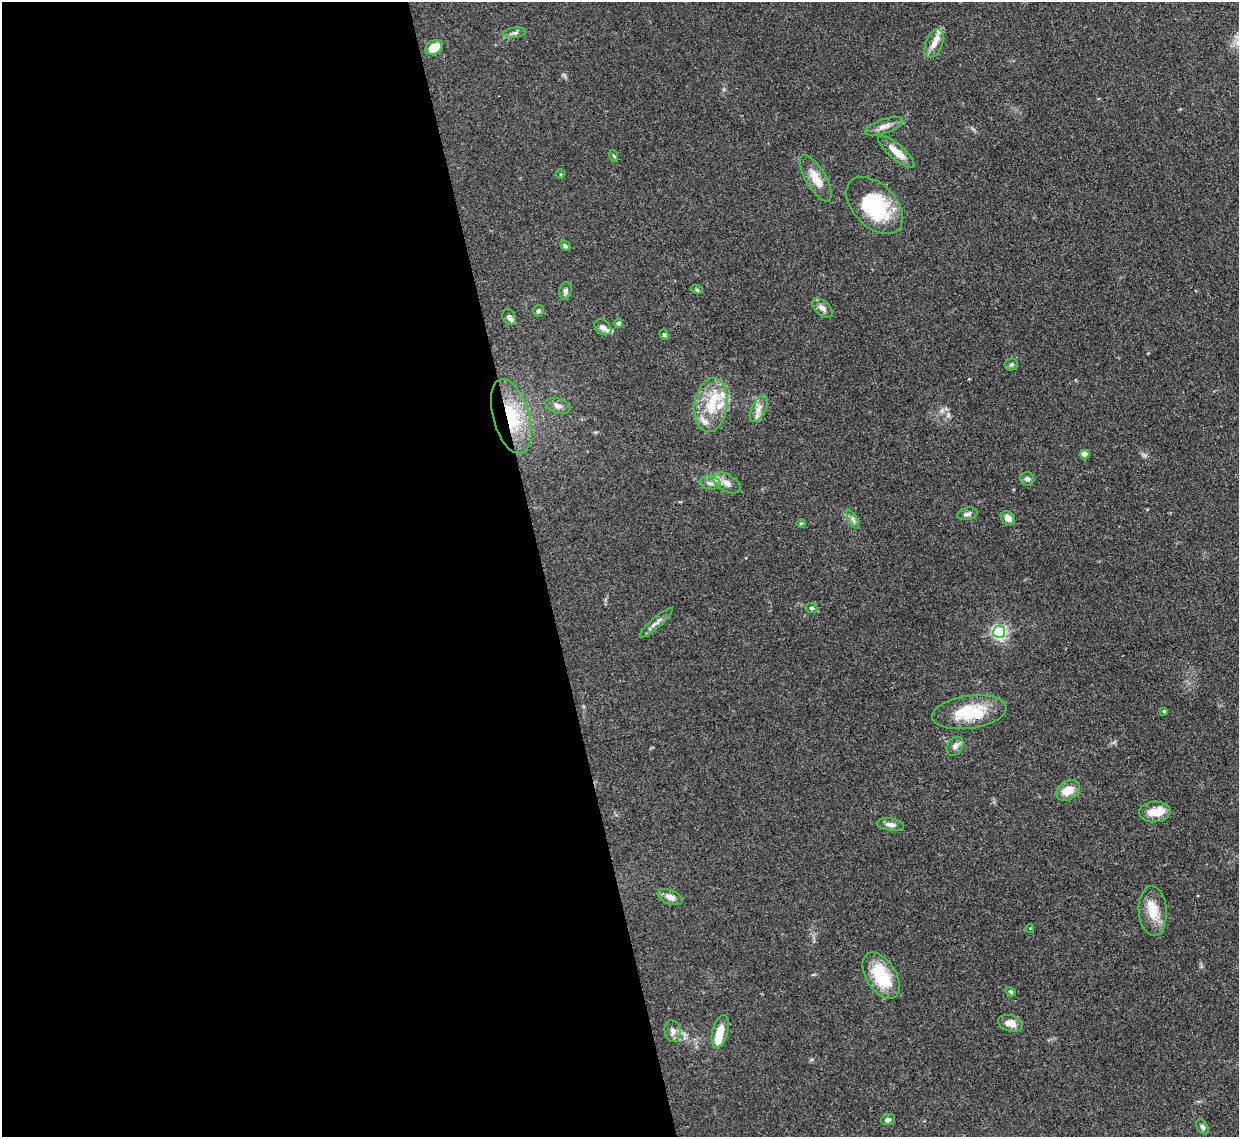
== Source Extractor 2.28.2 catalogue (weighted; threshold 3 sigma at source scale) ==
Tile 9 of 4 x 4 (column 1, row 3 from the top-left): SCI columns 84-1320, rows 1349-2483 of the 5110 x 5091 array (HDU 1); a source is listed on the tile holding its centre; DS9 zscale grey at full resolution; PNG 1241 x 1139 px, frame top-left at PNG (2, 2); each listed source drawn as its Kron ellipse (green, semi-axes under 4 px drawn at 4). Shown black and unused: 44% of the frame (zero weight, under 3 of 4 exposures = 9% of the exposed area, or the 3 px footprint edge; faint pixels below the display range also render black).
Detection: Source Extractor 2.28.2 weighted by HDU 2 'WHT'; one run over the whole footprint, this tile lists its part. Background 0.146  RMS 0.0052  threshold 0.0234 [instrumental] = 3 sigma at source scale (4.5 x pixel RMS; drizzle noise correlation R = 1.50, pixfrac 1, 0.05/0.05 arcsec/px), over >= 5 px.
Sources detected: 62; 2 inside a brighter object's white glare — neither listed nor drawn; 10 inside a brighter listed object's ellipse — not listed separately; the other 50 listed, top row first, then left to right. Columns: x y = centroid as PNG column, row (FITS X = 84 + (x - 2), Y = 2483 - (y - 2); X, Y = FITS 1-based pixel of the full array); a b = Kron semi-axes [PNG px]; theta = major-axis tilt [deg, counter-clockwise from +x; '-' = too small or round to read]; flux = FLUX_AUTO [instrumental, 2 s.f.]
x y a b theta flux
515 33 11 5 6 1.6
934 44 15 8 67 4.2
434 47 9 6 31 9
884 126 20 7 18 3.6
896 152 23 7 -41 6.2
614 156 6 3 -70 0.6
560 174 5 3 - 0.43
816 178 26 10 -59 8
875 205 34 21 -46 40
565 246 6 4 -46 0.94
697 290 6 4 -19 0.7
565 291 8 6 80 1.8
822 308 12 7 -40 3.1
538 311 6 5 - 1.2
509 317 8 6 -67 1.7
618 323 4 4 - 1.5
603 327 9 7 -41 2.7
664 335 5 4 - 0.79
1011 364 7 6 - 1.1
711 405 27 16 82 16
558 406 13 7 -19 2.6
759 409 14 7 62 3.3
511 416 39 18 -74 29
1085 454 4 4 - 5.7
1027 479 7 6 - 1.6
710 483 11 6 -6 2.4
727 483 15 8 -29 4.1
967 514 10 6 12 1.7
1008 518 8 6 -40 4.2
853 519 10 4 -61 1.5
801 523 5 3 - 0.44
811 608 6 5 - 1
656 623 21 5 41 2.8
999 632 6 6 - 120
1164 711 4 4 - 0.53
969 712 37 16 8 22
955 746 10 7 58 2.6
1068 790 13 9 33 8.3
1155 812 16 10 4 7.7
890 825 14 6 -8 2.7
670 897 13 7 -22 3.5
1153 911 25 14 -85 11
1030 928 4 3 - 0.46
881 975 26 15 -58 24
1011 992 6 4 -29 0.76
1010 1023 13 8 -15 4.9
673 1031 11 8 -78 2.5
720 1032 17 8 76 7.7
888 1120 7 5 19 1.4
1202 1127 8 5 -60 1.3
Overlapping masked pixels (flux is a lower limit): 2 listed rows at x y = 511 416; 969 712